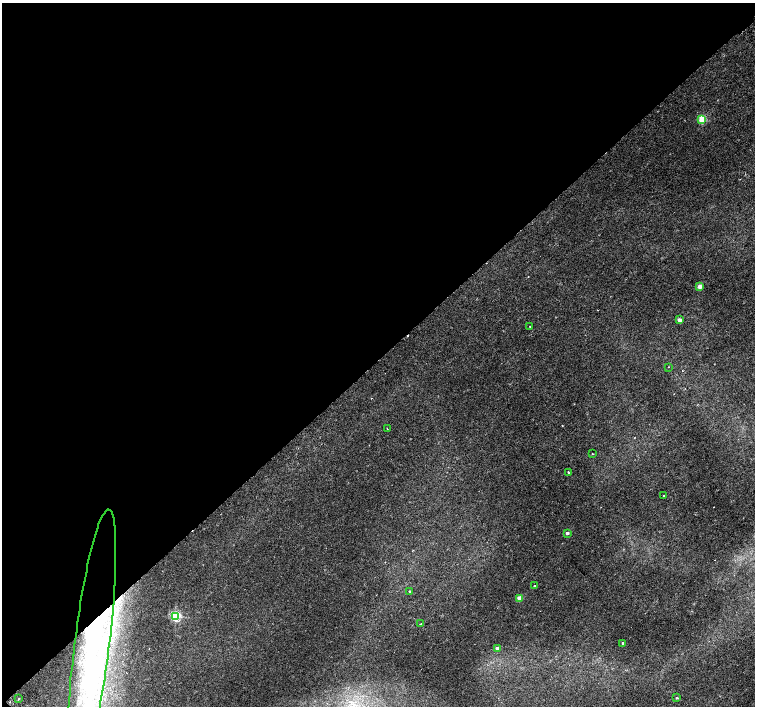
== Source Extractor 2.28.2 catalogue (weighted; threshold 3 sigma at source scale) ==
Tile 5 of 4 x 4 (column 1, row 2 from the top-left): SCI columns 51-1556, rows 3080-4487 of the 6118 x 6093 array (HDU 1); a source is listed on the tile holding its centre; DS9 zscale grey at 2 x 2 block average (1 PNG px = mean of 2 x 2 image px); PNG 757 x 708 px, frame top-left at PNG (2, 3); each listed source drawn as its Kron ellipse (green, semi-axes under 4 px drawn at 4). Shown black and unused: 51% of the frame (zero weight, under 2 of 3 exposures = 3% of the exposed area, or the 3 px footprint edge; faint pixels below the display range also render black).
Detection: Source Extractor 2.28.2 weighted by HDU 2 'WHT'; one run over the whole footprint, this tile lists its part. Background 0.00139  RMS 0.0023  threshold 0.0105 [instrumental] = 3 sigma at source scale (4.5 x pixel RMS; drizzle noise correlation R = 1.50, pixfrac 1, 0.0396/0.0396 arcsec/px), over >= 5 px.
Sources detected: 23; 2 cosmic-ray / hot-pixel residue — neither listed nor drawn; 1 inside a brighter listed object's ellipse — not listed separately; the other 20 listed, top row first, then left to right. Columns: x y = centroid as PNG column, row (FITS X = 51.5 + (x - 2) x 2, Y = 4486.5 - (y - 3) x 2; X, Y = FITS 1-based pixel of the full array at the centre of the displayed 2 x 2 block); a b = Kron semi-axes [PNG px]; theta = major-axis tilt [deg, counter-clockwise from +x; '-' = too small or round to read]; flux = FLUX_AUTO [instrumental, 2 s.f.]
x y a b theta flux
702 119 3 3 - 26
700 287 2 2 - 6.1
679 320 2 2 - 3.7
530 326 2 2 - 0.21
668 367 2 2 - 0.72
387 429 2 2 - 0.4
592 454 2 2 - 0.27
568 472 2 2 - 1.1
664 496 2 2 - 0.39
567 533 2 2 - 1.8
534 585 2 2 - 1.3
410 591 2 2 - 1.2
520 598 3 3 - 13
176 616 3 3 - 70
421 624 2 2 - 0.63
623 643 2 2 - 2
92 646 137 17 83 150
497 648 3 3 - 2.8
677 698 2 2 - 0.69
19 699 4 2 - 0.39
Overlapping masked pixels (flux is a lower limit): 1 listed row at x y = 92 646